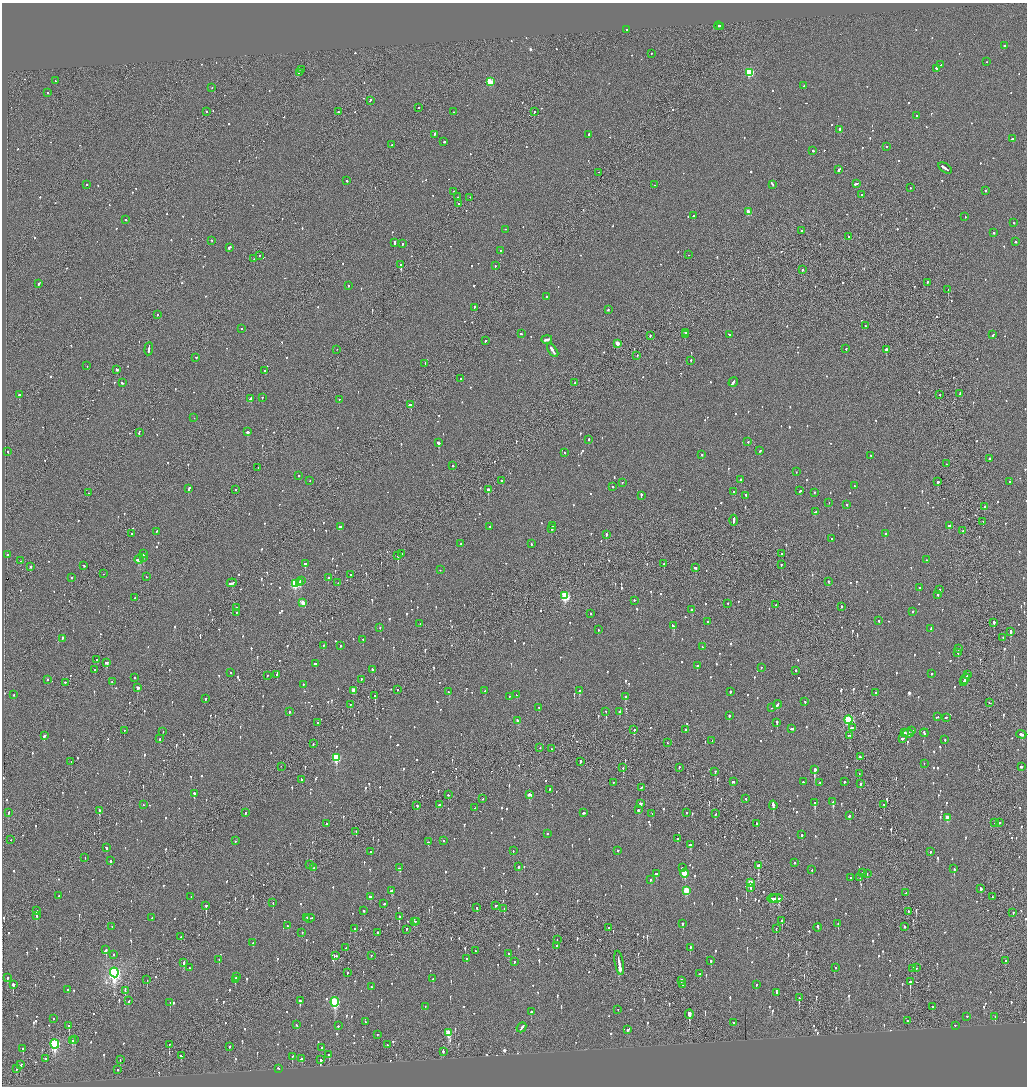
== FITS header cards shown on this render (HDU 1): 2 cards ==
NAXIS1  =                 2050
NAXIS2  =                 2168

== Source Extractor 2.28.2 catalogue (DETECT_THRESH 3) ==
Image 2050 x 2168 px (HDU 1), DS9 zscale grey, zoomed out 1/2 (1 PNG px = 2 x 2 image px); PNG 1029 x 1088 px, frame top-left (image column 2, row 2168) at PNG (2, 3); each listed source drawn as its Kron ellipse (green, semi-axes under 4 px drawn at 4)
Background -0.0839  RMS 0.065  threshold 0.196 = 3 sigma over >= 5 px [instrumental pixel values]
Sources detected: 1364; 38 cannot appear on this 1/2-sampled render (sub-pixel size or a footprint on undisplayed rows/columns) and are neither listed nor drawn; of the other 1326, the 500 brightest by FLUX_AUTO listed and drawn (826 fainter detections omitted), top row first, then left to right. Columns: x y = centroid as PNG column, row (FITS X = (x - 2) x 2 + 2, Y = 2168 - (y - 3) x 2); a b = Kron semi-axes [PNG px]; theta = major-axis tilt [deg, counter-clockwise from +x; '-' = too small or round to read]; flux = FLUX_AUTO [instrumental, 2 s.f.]
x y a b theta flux
718 26 4 2 - 160
721 27 3 1 - 130
627 30 2 2 - 60
1004 46 2 2 - 76
651 54 2 2 - 56
987 62 2 2 - 70
941 65 2 1 - 200
936 69 2 2 - 760
302 70 2 2 - 69
299 73 3 1 - 80
749 73 4 3 - 840
55 81 2 2 - 62
490 82 4 3 - 510
804 86 2 1 - 150
212 88 2 2 - 49
48 93 2 1 - 61
370 101 3 2 - 130
418 108 2 2 - 110
206 112 2 2 - 64
338 112 2 2 - 190
454 112 2 2 - 61
534 112 2 2 - 100
917 116 3 2 - 94
840 130 3 2 - 300
434 135 3 2 - 180
589 135 3 2 - 75
1013 139 3 2 - 250
444 142 2 2 - 66
392 145 2 1 - 75
887 147 2 2 - 49
813 151 2 2 - 110
945 168 7 2 -33 320
839 170 4 2 - 140
598 173 2 2 - 96
347 181 2 2 - 100
856 184 3 2 - 170
87 185 2 2 - 85
654 185 2 2 - 99
772 185 4 2 - 180
910 188 2 2 - 100
454 191 2 2 - 53
986 191 2 2 - 300
862 195 2 2 - 150
458 197 2 1 - 83
470 198 2 1 - 48
458 204 2 2 - 270
748 212 3 3 - 210
694 216 2 2 - 190
965 217 2 2 - 50
126 220 2 2 - 58
1014 223 2 2 - 110
505 230 2 2 - 51
801 231 2 2 - 54
993 233 2 2 - 130
849 237 2 2 - 96
212 241 2 2 - 56
1016 242 2 2 - 56
394 243 3 2 - 110
403 244 2 2 - 110
229 248 3 2 - 360
500 251 2 2 - 59
688 255 2 2 - 96
259 256 2 2 - 56
254 259 2 2 - 63
401 265 3 1 - 130
495 266 2 2 - 49
803 270 2 2 - 75
927 283 2 1 - 250
39 284 3 2 - 220
348 286 2 2 - 58
948 290 2 2 - 190
547 297 2 2 - 88
474 308 2 2 - 67
608 310 2 2 - 160
158 315 2 2 - 84
865 326 2 1 - 89
241 329 2 2 - 52
685 333 2 2 - 430
521 334 2 2 - 91
685 335 2 1 - 330
729 335 2 2 - 80
993 335 3 2 - 78
651 336 3 2 - 99
547 340 5 2 - 180
485 341 2 2 - 85
617 344 3 3 - 120
149 349 7 2 83 310
846 349 2 1 - 160
337 350 2 1 - 51
886 350 2 2 - 1600
553 351 8 2 -55 600
637 356 2 1 - 48
196 358 2 2 - 69
691 361 2 2 - 94
425 364 2 2 - 74
87 366 2 2 - 85
117 370 2 2 - 170
265 371 2 2 - 240
461 379 2 2 - 78
733 382 5 2 - 210
122 383 2 2 - 130
575 383 2 1 - 120
959 394 4 1 - 160
19 395 2 2 - 220
940 395 2 2 - 49
262 398 2 2 - 49
251 399 3 2 - 440
339 400 2 2 - 71
410 405 4 2 - 270
194 418 2 1 - 54
248 432 3 2 - 300
139 433 4 2 - 99
588 440 2 2 - 110
748 442 2 2 - 96
439 443 3 2 - 750
760 451 3 2 - 95
8 452 2 2 - 56
565 453 2 2 - 51
702 455 2 2 - 54
870 456 2 2 - 62
990 459 2 2 - 50
946 464 2 2 - 53
453 466 2 2 - 71
258 468 2 1 - 94
796 472 2 2 - 64
299 476 2 2 - 69
741 480 2 2 - 85
310 481 2 2 - 53
502 481 2 2 - 72
938 482 2 2 - 1000
1010 482 2 2 - 53
622 483 2 2 - 75
854 486 2 2 - 48
613 487 2 2 - 120
189 489 3 2 - 120
236 490 2 2 - 56
488 490 2 2 - 1100
799 491 3 2 - 130
733 492 2 2 - 150
88 493 2 1 - 81
815 493 2 2 - 58
641 496 4 2 - 140
746 496 2 2 - 64
829 503 2 2 - 71
847 505 2 2 - 72
984 507 2 2 - 400
815 512 3 2 - 99
734 521 5 2 - 310
983 522 2 1 - 3000
553 526 2 2 - 61
949 526 3 2 - 260
340 527 4 2 - 120
490 527 2 2 - 59
551 529 2 2 - 110
963 531 2 2 - 80
156 532 2 2 - 58
131 534 2 1 - 48
885 534 2 2 - 480
606 535 2 2 - 310
832 539 2 2 - 110
461 544 2 2 - 81
531 544 2 2 - 66
143 554 2 2 - 420
402 554 2 2 - 79
781 554 2 2 - 59
7 555 2 2 - 320
398 556 2 2 - 510
143 558 2 2 - 67
139 560 4 2 - 350
926 560 2 2 - 51
21 561 2 2 - 100
305 564 2 2 - 330
664 564 2 2 - 200
781 565 2 2 - 91
84 566 2 2 - 55
31 567 2 2 - 130
695 568 3 2 - 190
440 570 2 1 - 52
103 574 2 1 - 49
350 575 2 2 - 55
146 577 2 2 - 49
71 578 2 2 - 200
328 578 2 2 - 340
301 581 2 2 - 260
828 582 2 2 - 56
232 583 5 2 - 180
300 583 2 2 - 130
338 583 2 2 - 48
295 584 4 3 - 970
920 588 2 2 - 98
939 590 2 2 - 58
938 595 2 2 - 230
565 596 4 3 - 890
134 598 2 2 - 72
634 601 2 1 - 110
303 603 3 3 - 150
728 604 2 2 - 79
776 605 2 2 - 54
842 607 2 2 - 85
236 608 2 2 - 73
692 610 2 2 - 280
913 612 2 2 - 78
236 613 2 1 - 55
591 614 2 2 - 48
879 621 2 2 - 110
708 622 2 2 - 56
994 623 2 2 - 230
420 624 2 2 - 56
673 626 4 2 - 250
380 628 2 2 - 100
931 629 3 2 - 92
598 630 2 1 - 79
1011 632 3 2 - 510
1003 638 2 2 - 51
62 639 3 2 - 210
363 640 2 2 - 91
323 646 2 2 - 100
340 646 3 2 - 55
702 647 2 2 - 62
958 649 2 2 - 190
958 653 3 2 - 70
97 660 2 2 - 99
106 663 3 2 - 130
315 664 3 2 - 83
697 666 2 2 - 90
761 668 2 2 - 68
95 670 2 2 - 77
372 670 2 2 - 57
796 671 2 2 - 130
231 673 2 2 - 57
931 674 2 2 - 80
277 675 2 2 - 120
967 675 2 2 - 310
267 676 2 2 - 56
135 678 2 2 - 69
965 679 5 2 - 330
48 680 2 2 - 120
361 680 2 2 - 58
112 682 2 2 - 55
964 682 2 2 - 140
65 683 2 2 - 76
303 685 2 2 - 110
138 688 3 2 - 110
397 690 2 2 - 75
354 691 3 3 - 150
485 691 2 2 - 53
579 691 2 2 - 160
449 692 3 2 - 140
730 692 2 2 - 120
876 693 2 2 - 73
14 695 2 2 - 54
516 695 2 2 - 48
375 696 2 2 - 230
509 697 2 2 - 60
625 697 3 2 - 190
205 699 2 2 - 81
805 702 2 2 - 58
989 703 2 1 - 53
350 705 2 2 - 49
777 705 4 2 - 130
539 708 2 2 - 49
772 708 2 2 - 72
289 712 2 2 - 130
606 712 2 1 - 100
619 712 2 2 - 470
729 716 2 2 - 230
937 717 3 2 - 87
946 718 3 2 - 100
848 720 4 3 - 1200
518 721 3 3 - 95
317 723 2 2 - 87
777 723 2 2 - 310
852 728 3 2 - 270
792 729 3 2 - 130
634 730 2 2 - 260
685 730 2 2 - 570
124 731 2 2 - 51
912 731 3 2 - 71
163 732 2 2 - 73
904 733 2 1 - 500
924 733 4 2 - 95
908 734 5 2 - 1200
1021 735 5 2 - 220
44 736 3 2 - 100
850 736 3 1 - 400
160 739 2 2 - 57
903 739 3 2 - 160
945 740 2 2 - 63
712 741 2 1 - 200
668 743 2 2 - 57
313 744 2 2 - 63
540 748 2 1 - 57
551 749 2 1 - 62
860 757 2 2 - 120
336 758 4 3 - 790
71 762 2 2 - 63
580 762 3 2 - 120
924 764 2 2 - 49
281 767 2 1 - 52
1021 767 3 2 - 110
623 768 2 1 - 98
679 768 3 1 - 100
815 770 3 2 - 900
715 772 2 2 - 160
859 774 2 1 - 55
302 780 3 2 - 130
733 782 3 2 - 57
803 782 3 2 - 360
844 782 2 2 - 70
613 783 2 2 - 51
820 783 2 2 - 330
861 784 3 2 - 120
641 788 4 2 - 90
549 790 2 1 - 270
194 794 4 2 - 210
448 795 2 2 - 83
530 795 3 2 - 1700
483 799 2 2 - 68
746 799 2 2 - 59
833 802 3 2 - 350
815 803 3 2 - 300
641 804 3 2 - 110
143 805 2 1 - 56
439 805 2 2 - 54
884 805 3 2 - 130
417 806 3 2 - 110
773 806 5 2 - 400
474 808 2 1 - 65
638 810 2 2 - 140
99 811 3 2 - 310
9 813 2 2 - 110
245 813 2 1 - 90
584 813 3 2 - 70
686 813 2 2 - 91
652 814 2 2 - 50
715 814 3 2 - 60
849 816 2 2 - 150
947 818 3 3 - 190
995 823 2 1 - 270
999 823 3 2 - 220
327 824 2 2 - 50
757 824 2 2 - 150
356 832 2 1 - 52
547 834 2 2 - 51
802 835 2 2 - 110
677 839 2 2 - 67
11 840 2 1 - 61
235 841 2 2 - 110
443 841 2 2 - 53
429 842 2 2 - 77
690 845 2 2 - 190
106 848 3 2 - 66
513 851 2 2 - 54
617 851 2 2 - 70
371 852 2 2 - 49
930 852 2 2 - 120
85 858 2 1 - 58
110 861 2 2 - 1200
795 863 2 2 - 55
310 865 2 2 - 150
758 866 3 2 - 260
518 867 3 2 - 80
313 868 2 2 - 100
400 868 3 2 - 97
682 868 2 2 - 170
954 869 3 2 - 210
812 870 2 2 - 71
863 873 2 2 - 59
656 874 2 2 - 140
685 874 4 3 - 310
867 874 2 2 - 56
851 878 2 2 - 74
860 878 2 2 - 130
650 880 2 2 - 87
751 883 3 3 - 330
751 888 2 2 - 51
981 889 3 2 - 86
392 891 4 2 - 190
686 891 4 3 - 380
906 893 2 1 - 73
59 896 2 2 - 120
191 897 2 2 - 65
370 897 2 2 - 72
992 897 2 1 - 52
773 899 5 2 - 310
776 899 7 3 6 510
273 903 2 2 - 75
384 904 2 2 - 67
206 906 2 2 - 200
496 906 2 2 - 66
477 908 3 2 - 110
504 909 2 1 - 49
37 911 2 2 - 190
364 911 2 2 - 68
908 912 3 1 - 100
1013 913 2 2 - 63
37 916 3 2 - 66
399 917 2 2 - 210
152 918 2 2 - 52
307 918 3 2 - 120
309 919 5 2 - 230
782 921 2 2 - 270
415 922 2 2 - 72
417 922 3 2 - 54
683 924 2 2 - 83
838 924 3 2 - 110
287 926 2 2 - 89
112 927 2 2 - 66
905 927 2 2 - 230
609 928 2 1 - 65
818 928 4 2 - 150
354 929 2 2 - 55
776 929 2 2 - 55
406 930 2 2 - 80
302 933 2 2 - 55
378 933 2 2 - 230
181 937 2 2 - 51
557 940 2 2 - 48
253 943 3 2 - 74
556 946 2 1 - 260
345 948 3 1 - 86
690 948 2 2 - 52
106 950 3 2 - 210
475 951 2 2 - 63
509 954 2 2 - 99
114 955 2 2 - 52
336 956 3 2 - 69
371 956 2 2 - 64
466 959 2 2 - 59
219 960 3 2 - 65
711 961 2 2 - 85
1006 961 2 1 - 170
514 962 2 2 - 73
184 963 3 2 - 130
619 963 12 2 -80 1000
189 968 2 1 - 87
835 968 2 2 - 73
916 968 2 1 - 75
912 969 3 1 - 120
114 973 5 4 - 3900
347 973 2 2 - 120
700 974 2 2 - 61
236 977 2 2 - 91
8 978 3 2 - 130
433 979 2 2 - 61
147 980 2 1 - 110
235 980 3 2 - 120
681 981 3 2 - 300
910 982 2 2 - 540
13 985 3 2 - 250
682 985 2 2 - 57
756 985 2 2 - 100
371 987 2 2 - 83
68 990 2 2 - 51
125 991 3 1 - 290
777 993 2 2 - 110
799 998 3 2 - 210
128 1001 2 2 - 260
300 1001 2 2 - 420
335 1002 4 4 - 1100
170 1003 2 2 - 78
425 1007 2 2 - 54
932 1007 2 2 - 90
618 1010 2 2 - 48
531 1012 2 2 - 100
689 1015 4 2 - 5100
967 1017 2 2 - 61
995 1017 2 1 - 94
53 1019 2 2 - 180
907 1021 2 2 - 59
366 1022 2 2 - 52
734 1023 2 2 - 50
297 1025 2 2 - 55
69 1026 3 2 - 180
338 1026 2 2 - 66
955 1026 2 2 - 110
521 1028 5 2 - 200
628 1030 3 2 - 85
448 1033 4 3 - 360
378 1035 2 2 - 50
75 1040 2 1 - 110
72 1041 4 2 - 140
55 1044 4 3 - 1300
169 1045 2 1 - 100
387 1045 2 2 - 60
229 1047 2 2 - 56
322 1048 2 2 - 90
23 1049 3 2 - 110
443 1052 3 2 - 66
329 1055 2 2 - 220
181 1056 3 2 - 180
292 1057 3 2 - 84
45 1059 2 2 - 59
301 1059 3 2 - 60
120 1060 2 1 - 69
320 1060 3 2 - 210
20 1065 3 2 - 180
16 1069 2 2 - 110
278 1069 2 2 - 67
118 1070 2 1 - 130
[826 fainter detections neither listed nor drawn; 38 sub-pixel or undisplayed-footprint detections neither listed nor drawn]